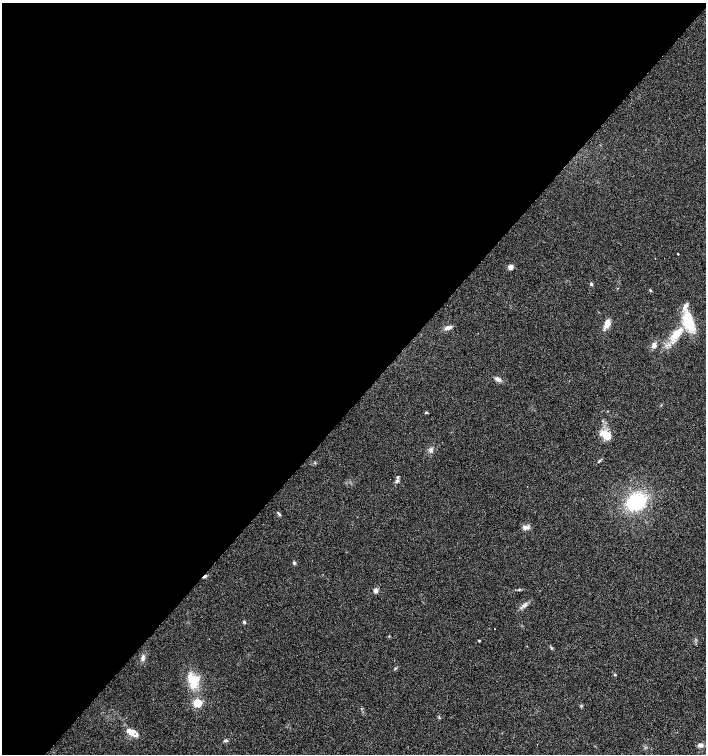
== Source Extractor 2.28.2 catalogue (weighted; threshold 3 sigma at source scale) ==
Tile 5 of 4 x 4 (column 1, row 2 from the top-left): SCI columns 163-1570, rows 3015-4518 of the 6025 x 6023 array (HDU 1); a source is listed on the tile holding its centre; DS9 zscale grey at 2 x 2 block average (1 PNG px = mean of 2 x 2 image px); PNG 708 x 756 px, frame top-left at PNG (2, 3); no overlay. Shown black and unused: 53% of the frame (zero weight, under 2 of 3 exposures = <1% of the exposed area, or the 3 px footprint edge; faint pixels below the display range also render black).
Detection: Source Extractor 2.28.2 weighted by HDU 2 'WHT'; one run over the whole footprint, this tile lists its part. Background 0.0301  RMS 0.0063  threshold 0.0283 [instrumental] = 3 sigma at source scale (4.5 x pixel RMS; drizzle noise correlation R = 1.50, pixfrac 1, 0.0396/0.0396 arcsec/px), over >= 5 px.
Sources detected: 38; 7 inside a brighter listed object's ellipse — not listed separately; the other 31 listed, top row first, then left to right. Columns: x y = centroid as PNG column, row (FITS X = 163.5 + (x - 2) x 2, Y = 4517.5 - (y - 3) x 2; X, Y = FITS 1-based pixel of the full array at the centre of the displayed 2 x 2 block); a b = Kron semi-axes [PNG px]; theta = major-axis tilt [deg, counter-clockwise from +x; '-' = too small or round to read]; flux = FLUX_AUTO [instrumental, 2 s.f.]
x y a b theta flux
678 254 2 2 - 1
510 267 5 4 - 6.3
591 284 4 3 - 1.8
650 290 4 2 - 1.1
689 323 22 11 -64 47
607 324 9 5 71 14
448 327 10 4 21 5.6
676 334 19 9 48 28
654 345 7 5 68 5.4
498 379 7 4 -27 5.4
426 412 3 3 - 2.5
607 436 9 7 -21 18
431 450 4 3 - 2.4
599 461 5 2 - 1.6
397 481 5 4 - 2.8
636 501 17 14 26 92
279 514 6 3 -45 2.2
526 527 10 4 -3 5.2
294 563 4 3 - 1.8
204 576 6 2 39 2.5
375 590 5 5 - 4.7
244 622 4 3 - 1.9
494 629 2 2 - 0.52
479 641 2 2 - 1.5
143 658 9 4 73 4.2
615 675 2 2 - 1.9
192 680 20 9 -64 29
197 703 3 3 - 95
129 730 12 5 -51 12
226 740 4 4 - 2.2
701 745 5 4 - 5.5
Overlapping masked pixels (flux is a lower limit): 1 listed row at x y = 204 576
Diffuse or blended objects may show on this block-average render without a row.